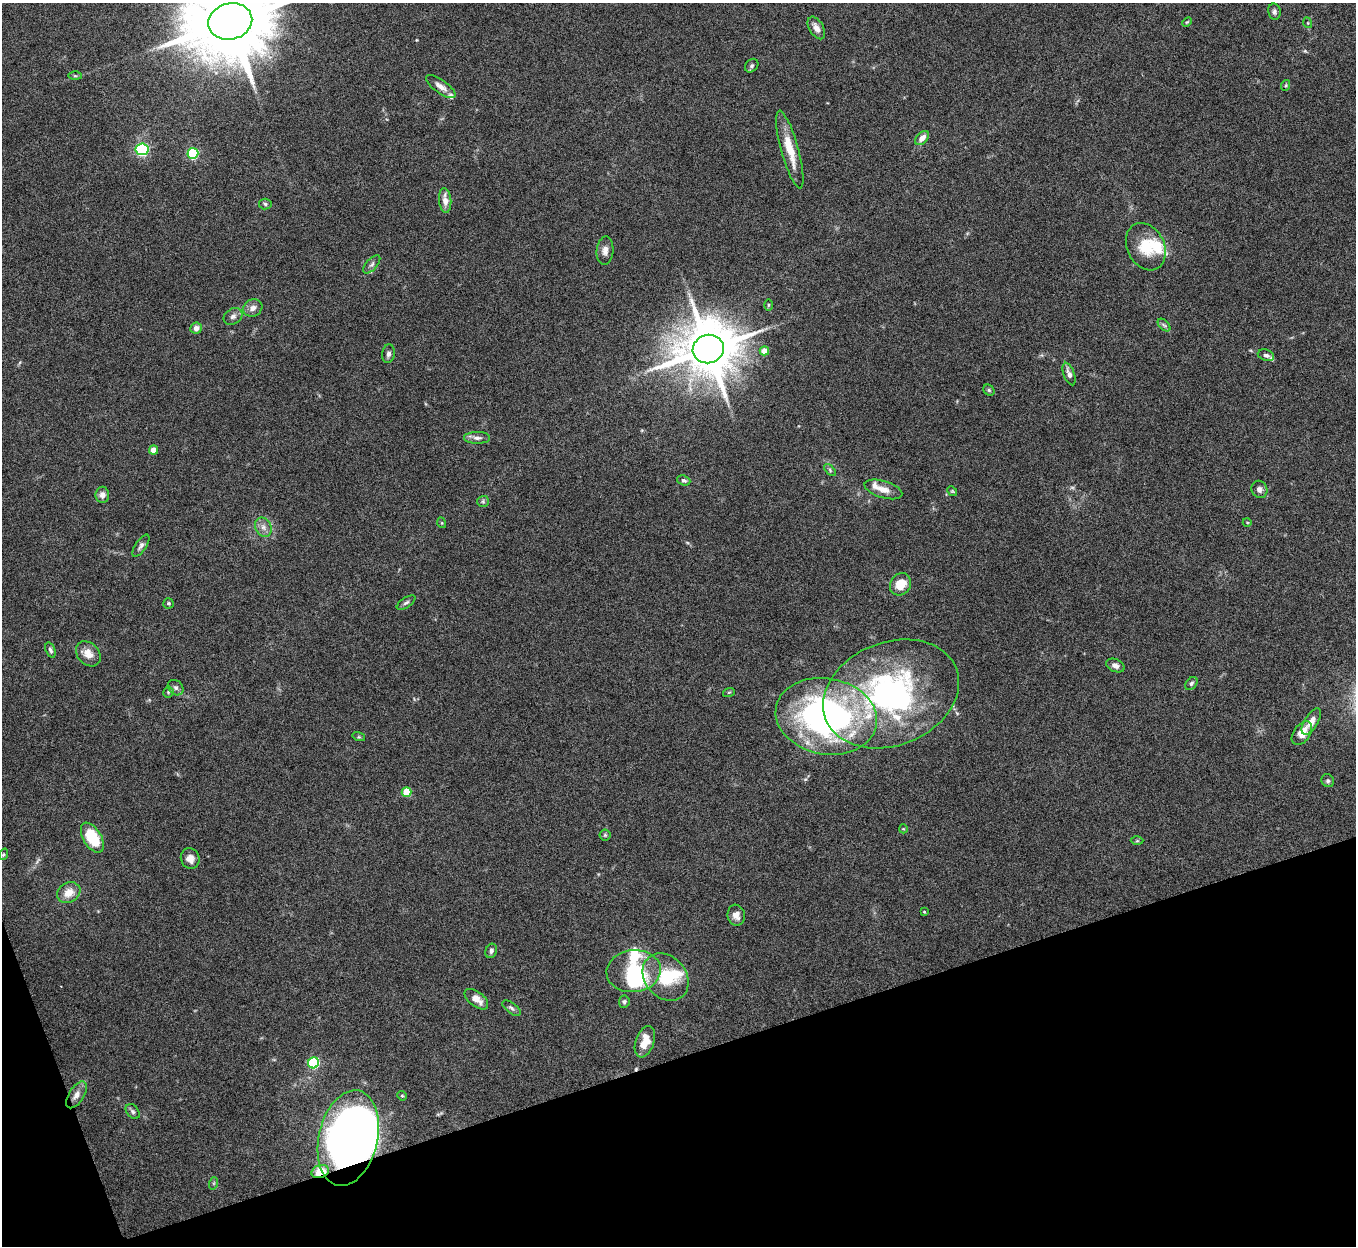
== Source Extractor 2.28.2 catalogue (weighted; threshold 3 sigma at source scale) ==
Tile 14 of 4 x 4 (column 2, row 4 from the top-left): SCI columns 1356-2709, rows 151-1394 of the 5420 x 5405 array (HDU 1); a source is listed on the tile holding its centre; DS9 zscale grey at full resolution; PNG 1358 x 1248 px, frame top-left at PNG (2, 3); each listed source drawn as its Kron ellipse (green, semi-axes under 4 px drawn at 4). Shown black and unused: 16% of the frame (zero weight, under 5 of 10 exposures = <1% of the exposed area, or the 3 px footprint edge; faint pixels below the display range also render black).
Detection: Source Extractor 2.28.2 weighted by HDU 2 'WHT'; one run over the whole footprint, this tile lists its part. Background 0.142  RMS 0.0056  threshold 0.023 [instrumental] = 3 sigma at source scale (4.09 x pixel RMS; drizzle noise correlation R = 1.36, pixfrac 0.8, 0.05/0.05 arcsec/px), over >= 5 px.
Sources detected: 95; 1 too faint to see at this stretch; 5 inside a brighter object's white glare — neither listed nor drawn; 7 inside a brighter listed object's ellipse — not listed separately; the other 82 listed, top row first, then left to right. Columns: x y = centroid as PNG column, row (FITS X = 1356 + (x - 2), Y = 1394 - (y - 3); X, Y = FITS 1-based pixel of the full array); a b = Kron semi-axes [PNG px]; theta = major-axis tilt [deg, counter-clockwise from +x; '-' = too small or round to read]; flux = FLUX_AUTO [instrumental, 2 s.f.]
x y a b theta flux
1274 12 8 6 -80 1.4
230 21 22 18 14 8800
1187 22 5 3 - 0.52
1308 23 5 3 - 0.51
816 28 12 7 -59 3.3
752 66 7 6 - 1.2
75 76 6 4 -1 0.86
1286 85 5 3 - 0.57
441 87 17 6 -35 3.7
922 138 8 5 45 3.7
142 149 6 6 - 85
790 150 40 8 -75 13
193 153 5 5 - 45
445 200 12 6 -85 4.4
265 204 6 5 - 1
1146 247 25 18 -63 15
605 251 14 8 86 3.1
372 264 11 5 48 1.5
768 305 6 4 89 0.56
253 308 10 8 28 2.9
233 316 10 7 33 2.1
1164 325 8 4 -44 1.1
196 328 6 5 - 2.9
708 349 16 14 18 3600
764 351 5 4 - 7.8
388 354 9 6 82 1.9
1266 355 8 5 -17 1.6
1069 374 12 5 -70 3
989 390 6 5 - 0.84
477 438 13 6 -1 2.3
153 450 4 4 - 6.6
830 470 7 4 -48 0.85
684 480 7 5 -20 1.2
883 489 19 8 -17 5.5
1259 489 9 7 -62 2.3
952 491 5 4 - 0.62
102 495 8 7 - 2.7
483 501 6 5 - 0.91
1247 522 4 3 - 0.47
442 523 5 3 - 0.5
263 527 10 8 -65 3
141 546 13 5 56 1.8
900 584 11 10 - 9.5
168 603 5 5 - 0.89
406 603 11 5 33 1.3
50 650 8 4 -70 1.3
88 654 14 10 -47 5.3
1115 665 10 6 -21 2.2
1191 683 7 5 52 1.1
176 688 8 6 -44 1.7
168 692 5 5 - 0.86
729 692 6 4 19 0.64
891 694 70 51 21 140
826 716 51 38 -10 190
1311 721 15 6 58 4.1
1302 733 13 8 55 6.5
359 737 6 4 -17 0.73
1328 781 7 6 - 1.1
406 792 5 5 - 14
903 829 4 4 - 0.5
605 835 5 5 - 0.82
92 838 17 9 -59 21
1137 841 6 4 1 0.73
3 854 6 4 70 0.67
190 859 10 9 - 3.9
69 893 12 9 31 6.7
924 912 3 2 - 0.45
736 915 10 8 -81 3.7
491 951 7 5 71 1.4
634 971 27 21 6 31
666 977 26 20 -49 22
476 999 14 7 -38 4.8
624 1002 6 5 - 1.1
512 1008 11 5 -37 1.4
645 1042 16 9 70 8.3
314 1063 5 5 - 48
76 1095 15 7 56 3.6
402 1096 5 4 - 0.66
133 1112 8 6 -51 1.3
348 1138 49 29 77 400
320 1172 9 6 16 7.4
214 1183 6 4 71 0.75
Overlapping masked pixels (flux is a lower limit): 3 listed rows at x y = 645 1042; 348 1138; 320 1172
Isophote crosses this tile's border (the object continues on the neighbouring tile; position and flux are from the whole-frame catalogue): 1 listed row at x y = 230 21